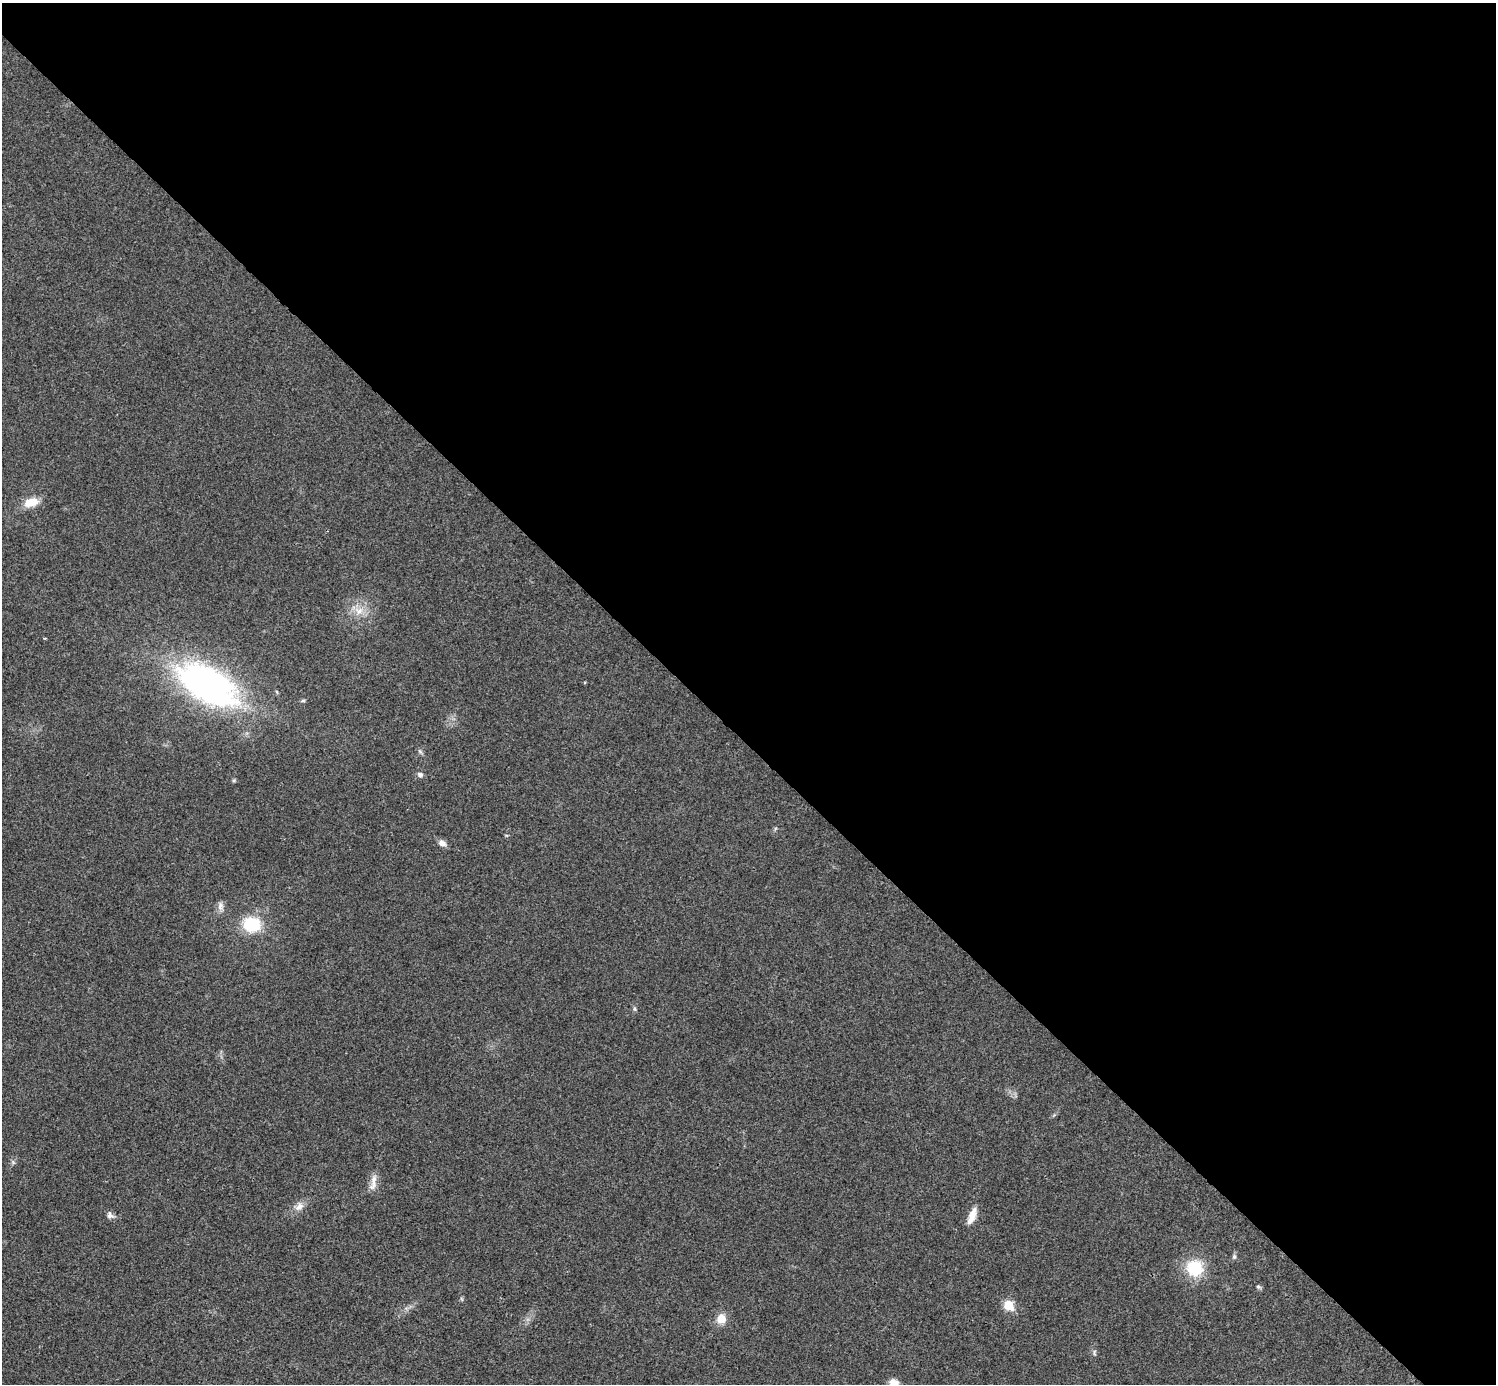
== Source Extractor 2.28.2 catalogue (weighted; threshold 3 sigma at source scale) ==
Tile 8 of 4 x 4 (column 4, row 2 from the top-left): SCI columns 4487-5980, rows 3063-4444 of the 5983 x 5983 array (HDU 1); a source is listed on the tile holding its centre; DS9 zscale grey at full resolution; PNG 1498 x 1386 px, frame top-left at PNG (2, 3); no overlay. Shown black and unused: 54% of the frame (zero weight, under 3 of 4 exposures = <1% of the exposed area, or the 3 px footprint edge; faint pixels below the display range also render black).
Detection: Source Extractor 2.28.2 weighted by HDU 2 'WHT'; one run over the whole footprint, this tile lists its part. Background 0.0194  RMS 0.004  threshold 0.0179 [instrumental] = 3 sigma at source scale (4.5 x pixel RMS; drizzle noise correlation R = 1.50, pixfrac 1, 0.05/0.05 arcsec/px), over >= 5 px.
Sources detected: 24; all 24 listed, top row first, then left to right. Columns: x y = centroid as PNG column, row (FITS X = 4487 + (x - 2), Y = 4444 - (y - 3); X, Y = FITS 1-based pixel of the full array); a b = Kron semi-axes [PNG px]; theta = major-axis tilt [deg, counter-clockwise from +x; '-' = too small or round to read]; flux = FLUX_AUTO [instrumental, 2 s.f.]
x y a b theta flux
31 502 17 10 15 7.1
359 611 15 12 25 5.6
207 685 72 36 -30 130
277 692 6 3 -71 0.48
303 701 6 5 - 0.68
420 751 7 5 -45 0.85
420 775 7 7 - 1.4
442 843 10 7 -28 2.2
221 906 14 8 -80 2.1
251 924 21 17 -5 18
634 1009 6 5 - 0.8
13 1162 7 5 -47 0.86
374 1181 24 7 88 3.6
299 1206 14 11 42 3.5
110 1215 10 8 -53 1.6
972 1216 22 8 67 4.8
1234 1257 6 6 - 0.98
1195 1268 18 17 - 17
1259 1287 6 5 - 0.8
462 1299 6 4 -70 0.53
1008 1305 6 6 - 17
721 1319 7 6 - 9.3
1094 1353 9 5 -86 0.91
894 1382 13 10 -10 3.1
Isophote crosses this tile's border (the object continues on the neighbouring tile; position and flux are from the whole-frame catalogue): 1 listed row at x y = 894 1382